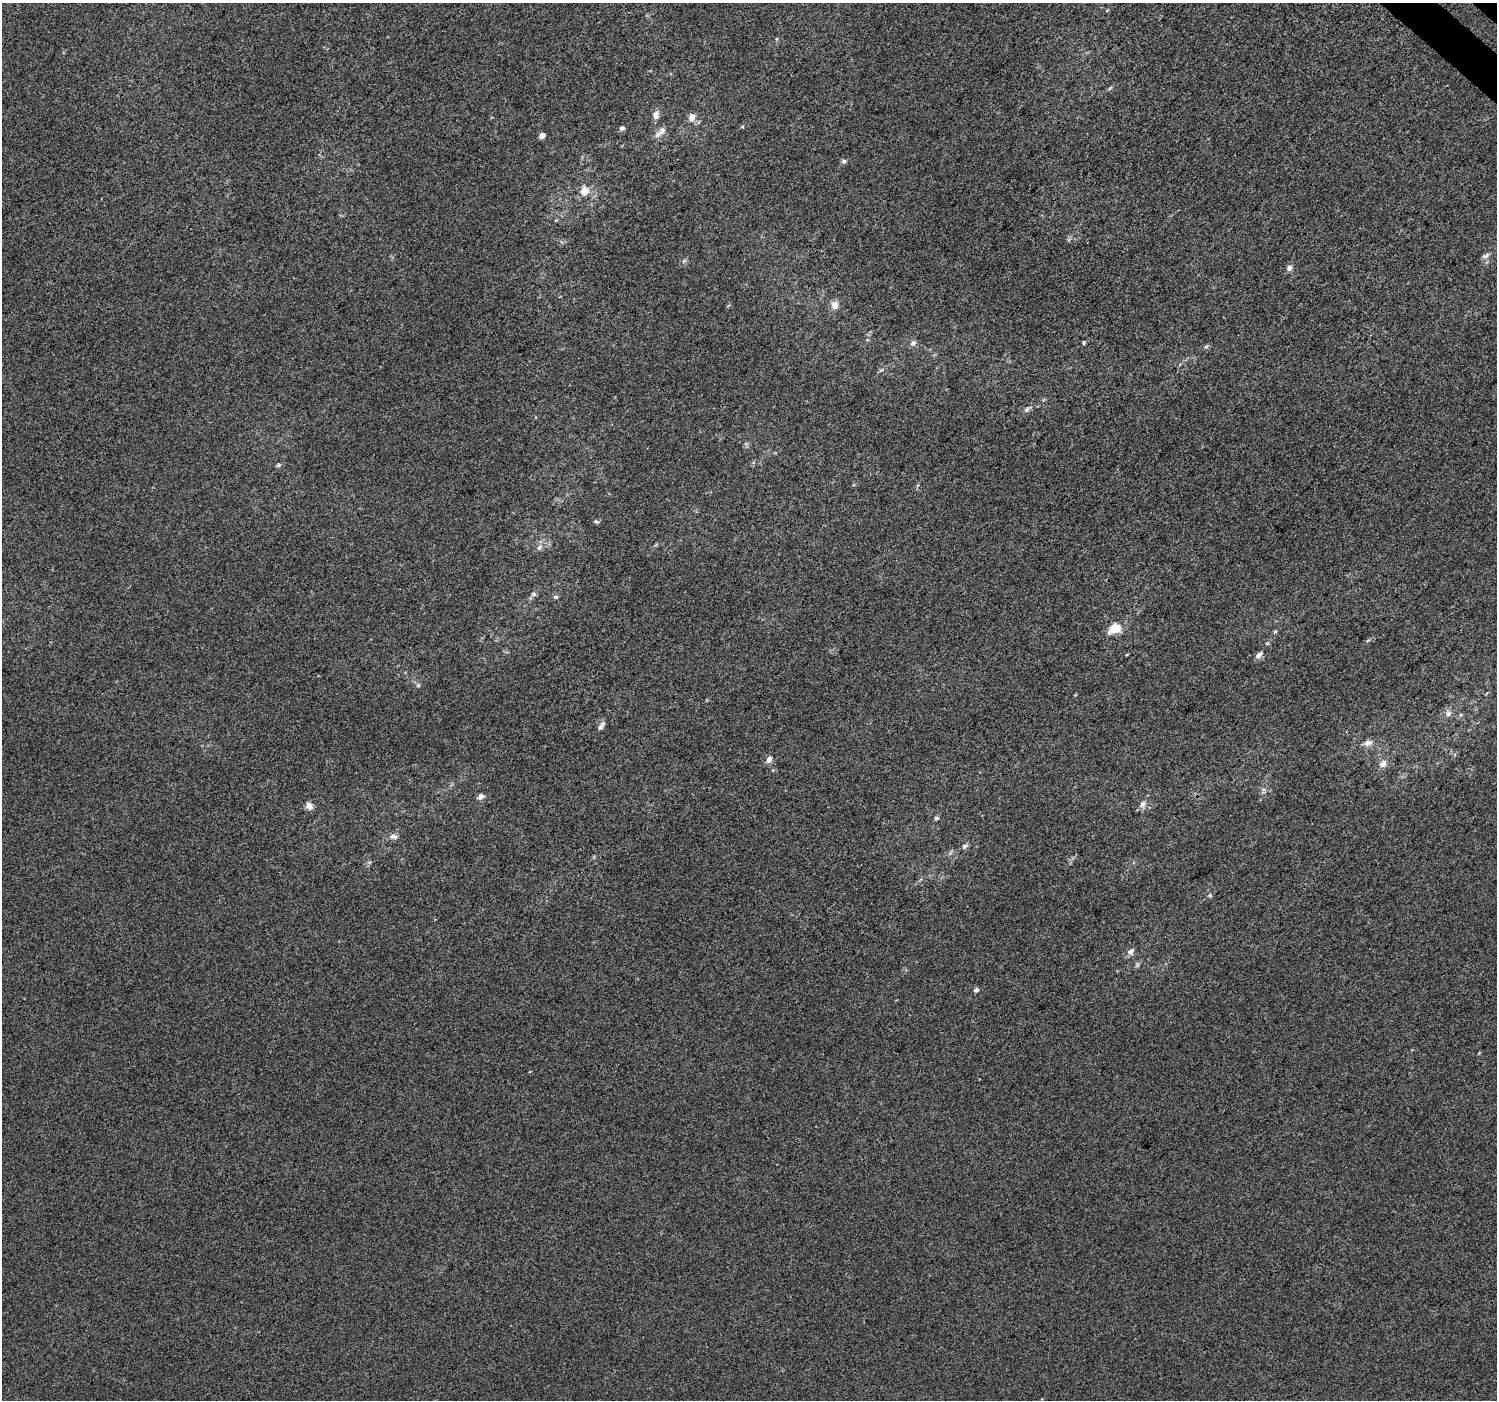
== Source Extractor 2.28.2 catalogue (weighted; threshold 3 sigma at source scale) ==
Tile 10 of 4 x 4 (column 2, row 3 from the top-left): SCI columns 1543-3037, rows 1671-3068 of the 6066 x 6071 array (HDU 1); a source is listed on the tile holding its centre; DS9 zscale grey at full resolution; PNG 1499 x 1402 px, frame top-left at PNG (2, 3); no overlay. Shown black and unused: <1% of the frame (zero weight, under 3 of 4 exposures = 5% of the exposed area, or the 3 px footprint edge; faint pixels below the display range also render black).
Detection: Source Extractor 2.28.2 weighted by HDU 2 'WHT'; one run over the whole footprint, this tile lists its part. Background -2.03e-04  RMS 0.0047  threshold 0.021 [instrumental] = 3 sigma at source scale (4.5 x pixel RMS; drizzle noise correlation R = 1.50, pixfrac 1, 0.0396/0.0396 arcsec/px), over >= 5 px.
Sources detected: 39; all 39 listed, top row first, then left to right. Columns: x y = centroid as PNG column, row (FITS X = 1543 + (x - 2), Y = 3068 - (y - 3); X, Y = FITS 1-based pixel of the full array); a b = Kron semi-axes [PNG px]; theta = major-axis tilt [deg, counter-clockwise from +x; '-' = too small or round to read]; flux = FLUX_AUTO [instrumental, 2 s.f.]
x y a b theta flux
1110 88 7 4 45 0.68
656 115 12 8 86 2.4
692 117 9 8 - 3.2
622 128 6 5 - 1.2
662 131 15 7 53 2.8
542 136 4 4 - 4.3
844 161 6 5 - 0.99
584 191 9 8 - 5.2
556 220 5 3 - 0.4
1486 256 10 6 27 1.6
1289 268 5 5 - 2.7
834 305 10 8 88 3.3
913 343 8 6 42 1.5
1084 343 7 3 82 0.51
1206 347 6 4 2 0.75
1027 409 8 6 59 1.3
279 465 6 5 - 0.73
596 521 8 4 -21 0.79
539 547 8 7 - 1.5
534 594 7 5 0 0.99
555 597 6 5 - 0.87
1115 629 15 10 27 7.8
1275 631 6 4 2 0.53
1259 655 10 6 42 2.1
418 685 6 5 - 0.75
1448 714 9 8 - 1.9
600 727 9 6 27 1.3
1368 743 12 7 15 2.4
769 759 8 7 - 2.1
1383 764 11 8 61 2.6
481 797 7 6 - 2.1
1143 804 10 7 54 2.2
309 806 9 8 - 2.7
936 818 6 5 - 0.79
394 837 11 6 -14 1.8
965 846 8 6 31 1.2
1210 895 6 4 71 0.59
1131 951 11 7 34 1.9
976 990 4 4 - 1.8